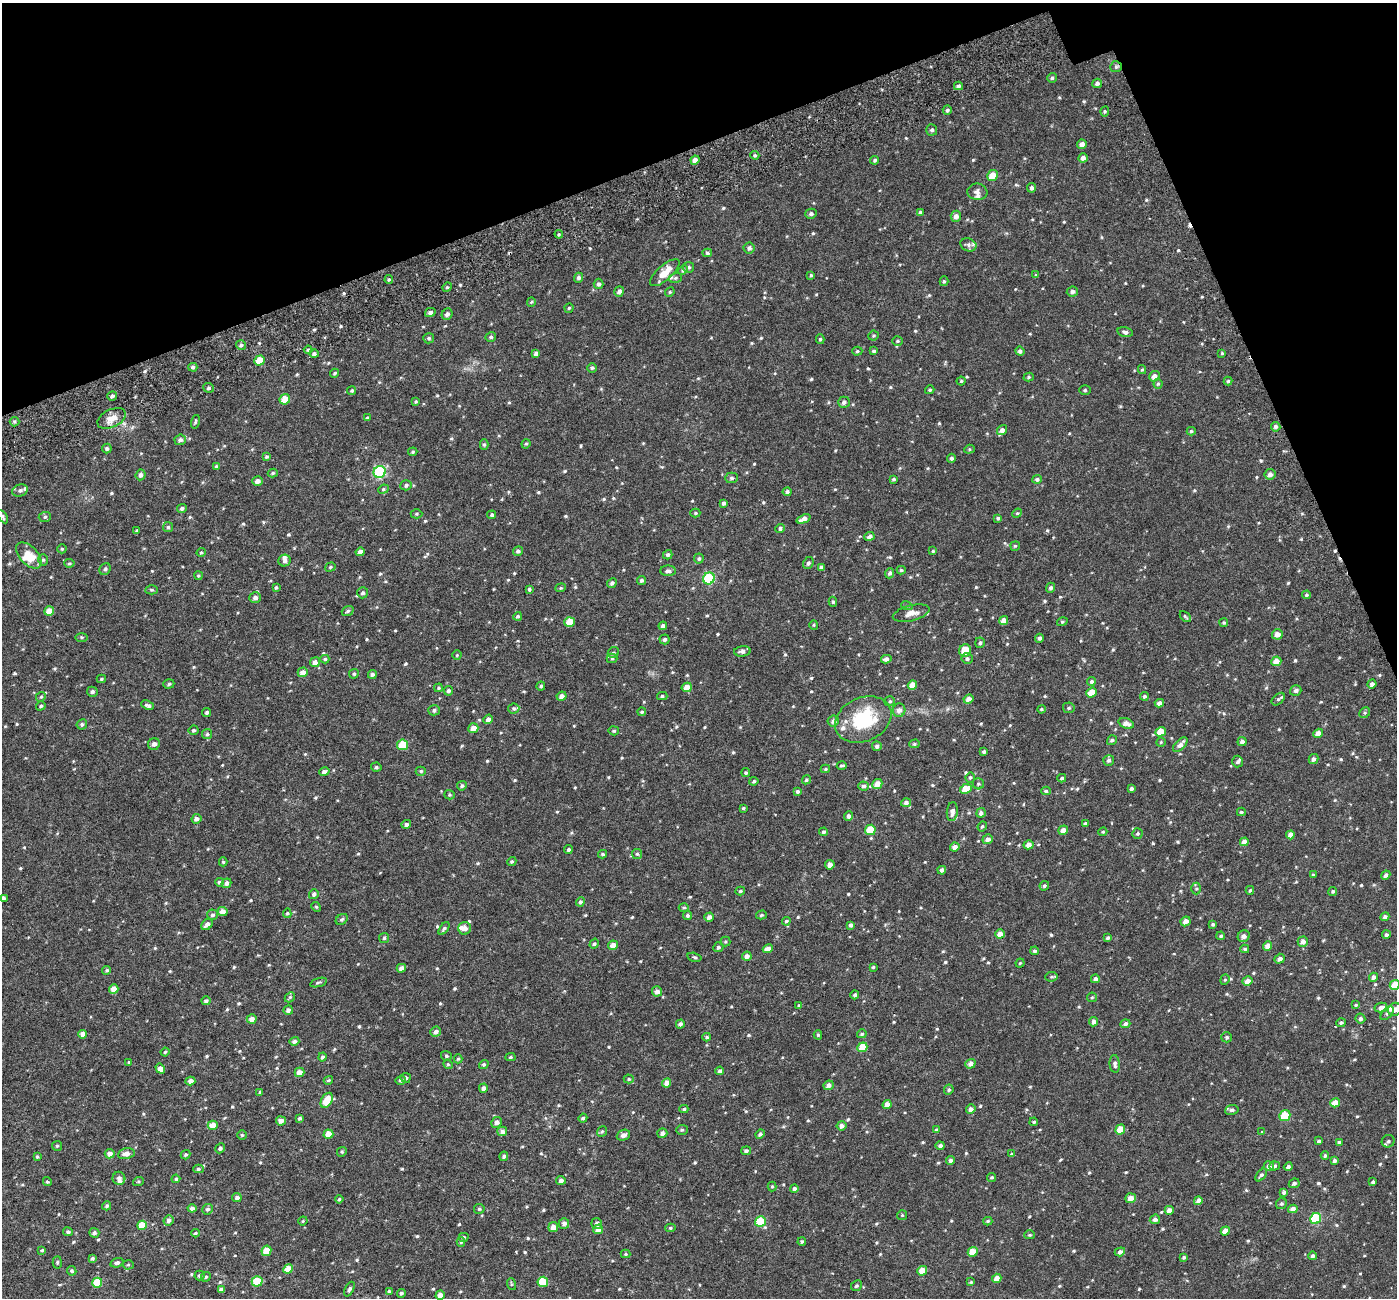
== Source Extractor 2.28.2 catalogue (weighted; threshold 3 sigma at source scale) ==
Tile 3 of 4 x 4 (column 3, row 1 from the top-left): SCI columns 2855-4249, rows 4111-5406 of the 5706 x 5572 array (HDU 1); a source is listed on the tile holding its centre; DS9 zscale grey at full resolution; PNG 1399 x 1300 px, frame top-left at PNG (2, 3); each listed source drawn as its Kron ellipse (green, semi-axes under 4 px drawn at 4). Shown black and unused: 18% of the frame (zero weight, under 3 of 6 exposures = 5% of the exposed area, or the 3 px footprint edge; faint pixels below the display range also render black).
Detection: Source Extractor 2.28.2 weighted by HDU 2 'WHT'; one run over the whole footprint, this tile lists its part. Background 0.0028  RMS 0.0023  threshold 0.00929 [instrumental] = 3 sigma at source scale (4.09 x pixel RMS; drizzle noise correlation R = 1.36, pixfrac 0.8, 0.0396/0.0396 arcsec/px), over >= 5 px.
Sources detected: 743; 2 cosmic-ray / hot-pixel residue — neither listed nor drawn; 13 inside a brighter listed object's ellipse — not listed separately; of the other 728, all 500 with FLUX_AUTO >= 0.252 (the completeness limit of this list) listed and drawn (228 fainter detections not listed), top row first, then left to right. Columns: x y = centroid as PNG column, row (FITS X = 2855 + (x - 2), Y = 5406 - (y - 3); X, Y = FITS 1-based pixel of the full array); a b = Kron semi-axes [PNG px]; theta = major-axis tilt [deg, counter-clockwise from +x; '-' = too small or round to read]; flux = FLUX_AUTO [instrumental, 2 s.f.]
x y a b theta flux
1116 67 6 5 - 0.37
1052 78 5 4 - 0.38
1097 83 5 4 - 0.62
958 86 4 3 - 0.47
947 110 5 4 - 0.36
1105 111 5 4 - 0.31
932 130 5 5 - 0.49
1082 144 5 4 - 0.96
755 155 4 3 - 0.34
1083 158 4 4 - 0.85
695 160 4 4 - 0.98
875 160 4 4 - 0.39
993 175 5 5 - 2.9
1032 188 5 4 - 0.56
977 192 10 8 -7 0.88
920 212 4 4 - 0.32
811 214 5 5 - 0.54
956 216 5 5 - 1
559 234 4 4 - 0.31
968 245 8 6 -22 0.61
749 248 5 5 - 0.66
707 253 5 4 - 0.32
689 267 5 5 - 0.42
683 270 5 4 - 0.49
665 273 19 7 42 3.2
811 275 3 3 - 0.27
1036 275 4 4 - 0.26
579 278 5 4 - 0.55
675 278 6 5 - 0.37
389 280 4 4 - 0.31
944 281 5 4 - 0.3
599 284 5 5 - 0.52
447 287 5 4 - 0.32
619 291 5 4 - 0.82
670 292 5 4 - 0.28
1072 292 6 5 - 0.71
531 302 4 4 - 0.25
569 308 5 4 - 0.3
430 312 5 4 - 0.54
447 314 6 5 - 0.66
1125 332 8 4 -12 0.56
874 336 5 5 - 0.3
491 337 5 5 - 0.42
429 338 5 5 - 0.36
820 339 5 4 - 0.31
897 341 5 4 - 0.31
241 345 5 4 - 0.47
308 350 4 4 - 0.32
857 351 5 4 - 0.31
874 351 4 3 - 0.31
1020 351 5 4 - 0.52
1222 353 4 3 - 0.29
314 354 4 4 - 0.44
536 354 4 4 - 0.72
260 360 5 5 - 3.1
193 367 4 4 - 0.5
592 368 5 4 - 0.33
1142 370 4 4 - 0.25
335 373 4 4 - 0.33
1154 376 5 5 - 1.1
1029 377 5 4 - 0.29
961 381 4 4 - 0.26
1228 381 4 4 - 0.34
1158 384 5 4 - 0.33
209 388 5 5 - 0.45
352 390 5 4 - 0.3
930 390 4 4 - 0.28
1085 390 5 5 - 0.34
112 396 5 4 - 0.63
285 399 5 5 - 3.7
416 402 4 3 - 0.25
844 402 6 5 - 0.72
112 418 15 9 26 2
367 418 4 3 - 0.34
14 422 5 5 - 0.39
195 422 7 4 76 0.27
1276 427 5 5 - 0.53
1002 430 5 4 - 0.89
1191 431 4 4 - 0.3
180 440 5 5 - 0.69
526 444 5 4 - 0.26
484 445 5 4 - 0.32
107 448 5 4 - 0.4
969 449 5 4 - 0.27
413 452 5 4 - 0.28
267 457 4 4 - 0.37
951 458 4 4 - 0.46
216 467 4 4 - 0.41
380 472 6 5 - 23
273 473 5 4 - 0.32
1270 474 5 5 - 0.88
141 475 5 5 - 0.75
732 478 6 5 - 0.46
893 479 4 3 - 0.37
1037 479 5 4 - 0.44
257 481 5 4 - 1
406 485 6 5 - 0.52
383 489 5 4 - 0.28
20 490 8 6 21 0.55
787 492 4 4 - 0.47
723 503 4 3 - 0.48
182 508 5 4 - 0.54
695 513 5 4 - 0.29
1017 513 5 4 - 0.26
416 514 6 4 1 0.31
492 515 4 4 - 0.41
3 517 7 4 -60 0.38
45 517 6 5 - 0.4
998 518 4 3 - 0.35
804 519 7 4 21 1.3
168 527 5 5 - 0.42
780 529 5 4 - 0.5
137 530 3 3 - 0.31
869 536 5 4 - 0.59
1015 546 5 4 - 0.28
62 549 4 4 - 0.29
518 551 5 5 - 0.53
933 551 4 4 - 0.26
201 552 5 4 - 0.26
360 552 4 4 - 0.82
668 555 5 4 - 0.53
29 556 16 9 -46 3.5
699 558 5 5 - 0.38
43 560 6 5 - 0.35
285 561 6 6 - 0.73
69 563 5 4 - 0.29
808 563 6 5 - 0.48
330 567 5 4 - 0.29
821 567 4 3 - 0.58
105 569 6 5 - 0.53
901 570 4 4 - 0.27
668 571 8 5 -1 0.61
890 573 5 4 - 0.52
198 576 4 4 - 0.26
709 578 6 5 - 18
642 580 4 4 - 0.49
612 583 5 4 - 0.53
276 587 4 3 - 0.3
561 588 5 4 - 0.27
1051 588 5 4 - 0.5
529 589 4 4 - 0.37
152 590 6 4 -1 0.28
363 593 5 5 - 0.44
1306 595 4 4 - 0.36
255 598 6 5 - 0.78
833 602 5 4 - 0.35
907 606 6 4 -18 0.25
49 611 5 4 - 1.9
348 611 6 4 21 0.45
911 613 19 7 13 1.7
518 616 4 4 - 0.36
1185 616 6 3 -47 0.26
1004 621 4 4 - 1.4
569 622 5 5 - 2.7
1062 622 5 4 - 0.29
1224 622 4 4 - 0.28
814 625 5 4 - 0.25
663 626 4 4 - 0.66
1277 634 5 5 - 1.3
81 637 6 3 0 0.25
1039 638 4 4 - 0.53
665 639 5 5 - 0.58
980 643 5 4 - 0.44
742 651 8 5 6 0.69
965 651 6 6 - 3.3
613 653 6 5 - 0.36
457 655 4 4 - 0.27
612 658 5 5 - 0.31
325 659 4 4 - 0.33
886 659 5 4 - 0.7
967 659 5 5 - 0.48
1276 661 5 4 - 1.5
315 662 5 4 - 0.99
303 672 5 4 - 1.4
354 674 5 5 - 0.37
372 674 4 4 - 0.63
101 679 5 3 - 0.28
1091 681 4 4 - 0.46
169 684 5 4 - 0.41
1372 684 4 4 - 0.71
912 685 5 4 - 1.7
541 686 4 4 - 0.37
687 687 5 4 - 1.9
439 688 4 3 - 0.27
448 691 4 4 - 0.6
1296 691 6 5 - 0.53
92 692 5 5 - 0.52
1092 693 5 4 - 3
562 696 5 4 - 0.89
662 696 5 4 - 0.34
1144 696 4 4 - 0.37
41 697 5 4 - 0.33
968 699 5 4 - 1
1278 699 8 5 40 0.39
890 701 5 5 - 0.34
1159 703 5 4 - 0.92
148 705 6 4 -24 0.59
41 706 5 4 - 0.36
514 708 6 5 - 0.37
1069 708 6 5 - 0.39
1041 709 4 3 - 0.26
434 710 6 5 - 0.57
899 710 7 6 - 1
642 712 4 4 - 0.29
207 713 4 4 - 0.41
1365 713 6 5 - 0.33
488 719 5 4 - 0.73
863 719 29 21 25 12
833 721 6 5 - 0.81
1126 723 8 5 -19 1.2
82 724 5 5 - 0.43
473 728 5 5 - 1.6
194 730 5 5 - 0.39
614 731 5 4 - 0.33
1161 732 5 4 - 3.1
1318 733 5 4 - 1.5
207 734 5 5 - 0.39
1112 740 5 4 - 0.44
1161 742 5 4 - 0.3
1242 742 4 4 - 0.77
154 744 6 5 - 0.67
914 744 5 4 - 0.3
1180 744 9 5 46 1.1
402 745 5 5 - 5.4
877 746 5 5 - 0.62
984 752 4 3 - 0.47
1313 759 5 5 - 0.63
1109 760 5 5 - 0.52
1238 762 6 5 - 0.45
842 766 5 3 - 0.36
376 767 5 4 - 0.34
825 769 5 3 - 0.31
421 771 5 4 - 0.33
324 772 5 4 - 0.69
746 773 4 4 - 0.36
970 777 5 5 - 0.38
1062 778 4 3 - 0.34
806 780 5 4 - 0.32
754 781 4 4 - 0.39
877 784 5 4 - 1.8
978 784 5 5 - 0.37
462 786 5 4 - 0.44
864 786 5 4 - 0.57
1131 788 3 3 - 0.44
966 789 6 4 28 3
797 791 4 4 - 0.39
1046 791 5 4 - 0.36
449 795 5 5 - 0.27
906 803 5 4 - 0.7
743 808 4 3 - 0.26
952 812 9 5 84 0.83
1241 812 4 3 - 0.28
981 813 5 4 - 0.67
849 816 4 4 - 0.61
196 819 5 4 - 0.79
1085 823 3 3 - 0.3
406 824 5 4 - 0.62
982 826 5 3 - 0.3
870 830 5 5 - 5.8
1063 830 5 4 - 1.3
823 832 4 4 - 0.42
1103 832 4 3 - 0.25
1137 833 5 5 - 0.36
1290 835 4 4 - 1.3
988 839 5 4 - 1
1244 842 4 4 - 1.3
1029 845 5 4 - 1.1
955 847 5 4 - 1.1
568 850 4 4 - 0.37
603 854 4 3 - 0.32
637 854 5 5 - 0.31
512 861 5 4 - 0.36
223 862 4 4 - 0.27
830 865 5 4 - 1.1
942 870 4 4 - 0.66
1313 875 4 4 - 0.28
1386 875 5 4 - 0.54
219 882 4 4 - 0.49
226 883 5 4 - 0.78
1044 886 5 4 - 0.36
1196 889 6 5 - 0.32
1250 890 4 3 - 0.28
740 891 5 3 - 0.31
1333 891 4 4 - 0.3
314 894 5 4 - 0.61
3 898 4 4 - 0.63
580 902 4 4 - 0.45
316 907 5 4 - 0.3
684 907 5 4 - 0.3
222 911 5 4 - 1.5
287 913 5 4 - 0.28
213 915 5 5 - 0.52
761 915 5 4 - 0.3
687 916 4 4 - 0.38
709 917 5 4 - 0.9
1385 917 4 4 - 0.64
342 919 6 5 - 0.36
786 921 4 4 - 0.38
1186 921 5 4 - 1.2
207 924 6 5 - 0.98
1213 924 4 3 - 0.34
851 925 4 4 - 0.45
465 928 6 6 - 1.3
444 929 7 4 54 0.4
1000 934 5 4 - 1.6
1386 935 4 4 - 0.41
1221 936 4 4 - 0.35
1244 936 6 5 - 1
384 938 5 5 - 0.32
1108 938 4 4 - 0.39
725 941 5 5 - 0.29
1303 942 5 5 - 1.1
594 944 5 4 - 0.34
613 945 5 4 - 1.5
1268 946 5 4 - 1.4
718 947 5 5 - 0.5
768 949 5 4 - 1.1
1245 949 4 3 - 0.3
1035 951 4 4 - 0.4
747 956 5 4 - 1
694 957 7 3 -14 0.31
1280 959 5 4 - 0.74
1020 963 4 4 - 0.26
873 967 4 4 - 0.28
401 968 5 4 - 0.89
107 970 4 4 - 0.3
1051 977 6 5 - 0.33
1373 977 4 4 - 0.7
1095 979 4 4 - 0.63
1225 980 5 4 - 0.29
1247 981 5 4 - 1.6
318 982 9 3 17 0.33
1395 985 5 5 - 3.5
114 989 5 4 - 1.8
657 991 5 5 - 0.88
855 995 4 4 - 0.51
290 997 6 4 46 0.31
1092 997 5 4 - 0.28
206 1001 4 4 - 0.48
1356 1005 4 3 - 0.28
799 1006 4 4 - 0.32
1381 1008 6 5 - 1
1395 1009 7 6 - 1.2
288 1010 4 4 - 0.66
1387 1013 8 4 48 0.4
252 1019 5 4 - 1.2
1360 1019 5 5 - 0.52
1094 1022 4 4 - 0.84
1341 1023 5 4 - 0.46
680 1024 4 4 - 0.6
1125 1024 5 4 - 0.52
436 1032 5 5 - 0.75
82 1034 4 4 - 1.1
862 1034 5 4 - 0.35
818 1035 4 4 - 0.29
707 1037 4 3 - 0.32
1227 1037 5 5 - 0.47
294 1041 5 4 - 0.58
862 1047 5 4 - 4
165 1052 4 4 - 0.27
446 1056 5 5 - 0.36
322 1057 4 4 - 0.5
510 1057 5 4 - 0.34
458 1059 4 4 - 0.29
129 1062 4 3 - 0.25
448 1064 5 4 - 0.26
484 1064 5 4 - 0.37
970 1064 5 4 - 0.94
1115 1064 9 5 -84 0.65
160 1069 5 4 - 1.2
720 1071 4 4 - 0.56
300 1072 5 4 - 1.5
406 1078 5 5 - 0.49
629 1079 5 4 - 0.33
328 1080 4 4 - 0.34
401 1080 5 4 - 0.44
190 1081 5 4 - 0.98
667 1083 5 4 - 1.6
828 1085 5 4 - 0.9
483 1088 5 4 - 0.86
949 1090 5 4 - 0.33
260 1092 4 4 - 0.27
327 1100 8 5 60 3.3
1335 1103 5 4 - 2.2
887 1105 4 4 - 1.6
684 1109 4 4 - 0.32
971 1109 5 4 - 0.77
1232 1110 7 5 9 0.49
1285 1116 6 5 - 6.6
300 1118 4 3 - 0.37
583 1118 4 4 - 0.4
281 1121 5 4 - 1.1
497 1122 5 5 - 1
1034 1122 4 3 - 0.33
213 1125 5 4 - 2
841 1126 5 4 - 0.95
682 1130 6 5 - 0.34
936 1130 4 3 - 0.27
1120 1130 5 4 - 2.9
502 1131 5 4 - 0.97
602 1131 6 4 51 0.3
1262 1132 4 4 - 0.28
662 1133 5 5 - 0.86
328 1134 5 4 - 2.7
760 1134 5 4 - 0.51
242 1135 4 4 - 0.29
623 1135 7 5 22 0.83
1319 1141 4 3 - 0.42
1388 1141 6 6 - 0.48
1339 1142 4 3 - 0.37
57 1146 5 5 - 0.29
940 1146 4 4 - 0.58
220 1148 5 4 - 0.45
746 1151 5 4 - 0.57
342 1152 5 4 - 0.28
110 1154 5 4 - 1.1
126 1154 8 5 13 1.3
1012 1154 4 3 - 0.42
185 1155 5 4 - 0.33
504 1156 4 4 - 0.52
1325 1156 4 3 - 0.37
37 1157 4 4 - 0.29
951 1160 4 4 - 0.62
1335 1160 4 4 - 0.61
1269 1166 5 5 - 0.79
1274 1166 5 4 - 0.51
1288 1167 4 4 - 0.61
198 1169 5 4 - 0.42
1261 1175 7 4 51 0.48
992 1177 4 4 - 0.31
119 1178 6 6 - 0.9
176 1179 4 4 - 0.34
561 1180 5 4 - 0.71
47 1182 4 4 - 0.26
138 1182 5 3 - 0.26
1373 1182 4 3 - 0.44
1294 1183 5 4 - 0.6
772 1186 5 4 - 0.26
794 1189 4 4 - 0.59
1284 1193 4 4 - 0.44
237 1197 5 4 - 0.7
1130 1198 5 5 - 1.5
339 1199 4 4 - 0.31
1198 1201 4 4 - 1.2
1281 1204 6 5 - 0.41
107 1206 4 4 - 0.39
192 1208 4 4 - 0.85
207 1209 5 5 - 0.49
479 1209 5 5 - 0.36
1293 1209 5 4 - 1.1
1169 1210 4 4 - 1.2
902 1215 5 5 - 0.27
1155 1219 5 4 - 0.8
1316 1219 6 5 - 14
169 1221 5 5 - 0.69
303 1221 5 4 - 0.26
760 1221 5 5 - 6.9
988 1221 4 3 - 0.31
564 1223 5 5 - 0.85
597 1224 5 5 - 0.78
142 1225 5 4 - 3.8
553 1227 5 5 - 1.3
670 1228 5 4 - 0.29
598 1229 5 4 - 1.9
1225 1231 5 4 - 1.7
68 1232 5 4 - 0.45
94 1233 5 5 - 0.54
195 1233 4 3 - 0.26
1029 1235 5 4 - 0.31
463 1237 5 4 - 0.32
802 1241 4 3 - 0.38
461 1242 5 4 - 0.34
42 1250 4 3 - 0.28
266 1251 5 4 - 2.8
973 1252 5 4 - 3.1
1120 1252 5 4 - 0.73
626 1254 5 4 - 0.27
1312 1256 4 4 - 0.55
1184 1257 4 3 - 0.37
92 1258 4 4 - 0.4
57 1262 6 4 87 0.3
117 1263 7 4 17 0.55
128 1265 5 5 - 0.27
288 1269 5 4 - 2.9
72 1271 5 4 - 0.33
922 1271 5 4 - 3
199 1276 5 5 - 0.48
206 1277 5 4 - 0.36
997 1278 5 4 - 1.5
257 1281 5 5 - 5.4
543 1282 5 5 - 6
971 1282 4 4 - 0.25
97 1283 5 5 - 5.5
511 1284 6 4 -73 0.25
856 1286 6 5 - 0.43
221 1289 4 4 - 0.82
349 1289 8 4 65 0.46
389 1291 4 3 - 0.29
401 1293 4 4 - 0.38
440 1295 5 4 - 1.3
Overlapping masked pixels (flux is a lower limit): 1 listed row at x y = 1116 67
Isophote crosses this tile's border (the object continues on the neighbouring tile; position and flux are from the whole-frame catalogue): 4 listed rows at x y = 3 517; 3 898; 1395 985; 1395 1009